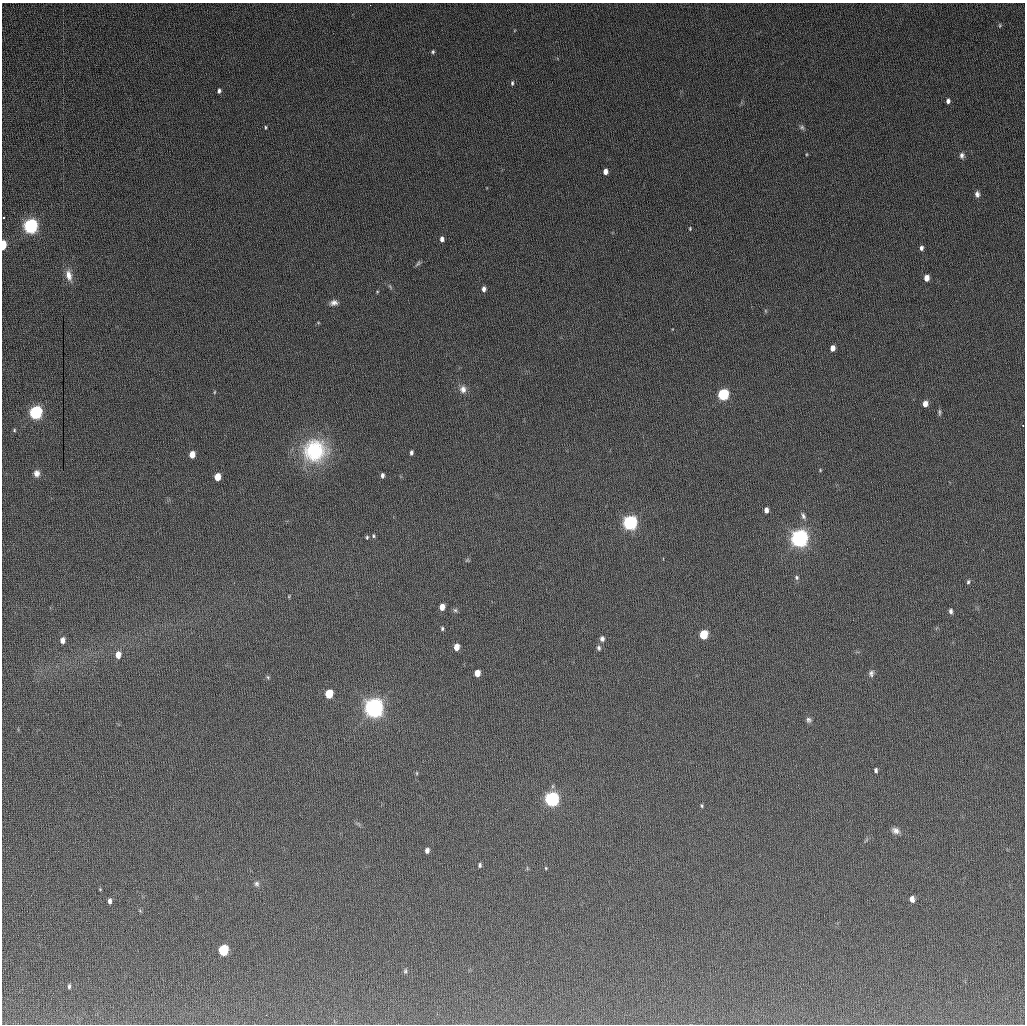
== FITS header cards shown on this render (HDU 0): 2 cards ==
NAXIS1  =                 1023
NAXIS2  =                 1022

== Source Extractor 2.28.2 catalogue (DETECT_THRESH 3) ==
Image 1023 x 1022 px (HDU 0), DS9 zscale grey, 1 PNG px = 1 image px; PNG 1027 x 1026 px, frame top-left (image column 1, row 1022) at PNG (2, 3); no overlay
Background 434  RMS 26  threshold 78.1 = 3 sigma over >= 5 px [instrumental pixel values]
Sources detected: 81; all 81 listed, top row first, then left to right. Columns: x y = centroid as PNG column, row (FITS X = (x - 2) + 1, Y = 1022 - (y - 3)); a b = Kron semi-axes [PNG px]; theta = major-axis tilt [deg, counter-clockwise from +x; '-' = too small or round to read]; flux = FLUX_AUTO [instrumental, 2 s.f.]
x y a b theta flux
370 5 2 2 - 6.4e+02
1000 25 6 4 84 2.3e+03
433 52 4 4 - 2.8e+03
512 83 6 4 89 3.0e+03
219 91 5 4 - 4.4e+03
948 101 5 4 - 5.4e+03
266 127 4 3 - 2.0e+03
802 127 7 6 - 3.9e+03
806 154 4 3 - 1.4e+03
962 155 8 6 82 5.9e+03
605 172 5 4 - 1.1e+04
977 194 7 5 -83 6.5e+03
3 217 3 3 - 3.8e+03
30 226 6 5 - 9.0e+05
690 228 4 3 - 1.7e+03
442 239 5 4 - 7.4e+03
3 245 6 3 85 6.5e+04
921 248 5 4 - 5.4e+03
418 263 9 4 47 3.3e+03
69 275 15 8 -77 1.5e+04
926 278 5 4 - 1.6e+04
390 287 8 3 -45 2.7e+03
484 289 5 4 - 7.7e+03
377 292 4 3 - 1.3e+03
334 303 9 7 9 7.9e+03
832 348 5 4 - 1.3e+04
463 389 10 9 - 1.1e+04
214 392 5 3 - 1.7e+03
723 394 6 5 - 2.9e+05
925 404 5 4 - 1.5e+04
36 412 6 5 - 6.0e+05
939 412 9 4 -90 3.3e+03
1023 425 3 2 - 3.6e+03
14 430 5 4 - 2.0e+03
315 451 29 28 - 1.3e+05
411 453 5 3 - 4.6e+03
192 454 5 4 - 2.5e+04
820 470 4 4 - 1.6e+03
37 473 8 7 - 9.1e+03
382 475 5 4 - 5.7e+03
217 477 5 4 - 3.5e+04
766 510 5 4 - 9.2e+03
803 516 10 5 -65 5.1e+03
630 523 6 5 - 8.4e+05
373 536 6 5 - 2.6e+03
367 537 4 3 - 2.3e+03
799 538 6 6 - 1.8e+06
467 560 6 4 33 2.3e+03
796 577 6 5 - 3.5e+03
968 582 6 4 75 3.0e+03
289 596 5 3 - 1.4e+03
442 607 5 4 - 2.0e+04
455 610 6 6 - 3.3e+03
951 611 5 4 - 4.7e+03
442 628 5 3 - 2.6e+03
703 634 6 5 - 1.0e+05
602 639 7 6 - 5.9e+03
62 640 5 4 - 1.1e+04
456 647 5 4 - 2.5e+04
599 648 7 5 -86 3.9e+03
118 655 6 4 86 1.9e+04
477 673 5 4 - 2.3e+04
871 673 9 7 82 5.5e+03
268 677 5 5 - 2.4e+03
329 694 6 5 - 8.2e+04
374 708 7 6 - 2.2e+06
809 720 7 6 - 4.7e+03
876 770 4 3 - 3.8e+03
417 773 5 3 - 1.7e+03
552 799 6 5 - 8.5e+05
702 806 5 3 - 2.2e+03
896 831 10 7 -26 8.2e+03
427 850 5 4 - 7.2e+03
480 865 5 4 - 3.4e+03
546 868 4 4 - 1.6e+03
257 884 7 7 - 4.8e+03
912 899 6 5 - 1.0e+04
110 901 6 4 89 5.7e+03
223 950 6 5 - 1.7e+05
405 971 7 5 73 3.0e+03
69 986 5 3 - 3.0e+03
At the frame edge (FLAGS 8, measured only in part): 3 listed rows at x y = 3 217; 3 245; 1023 425